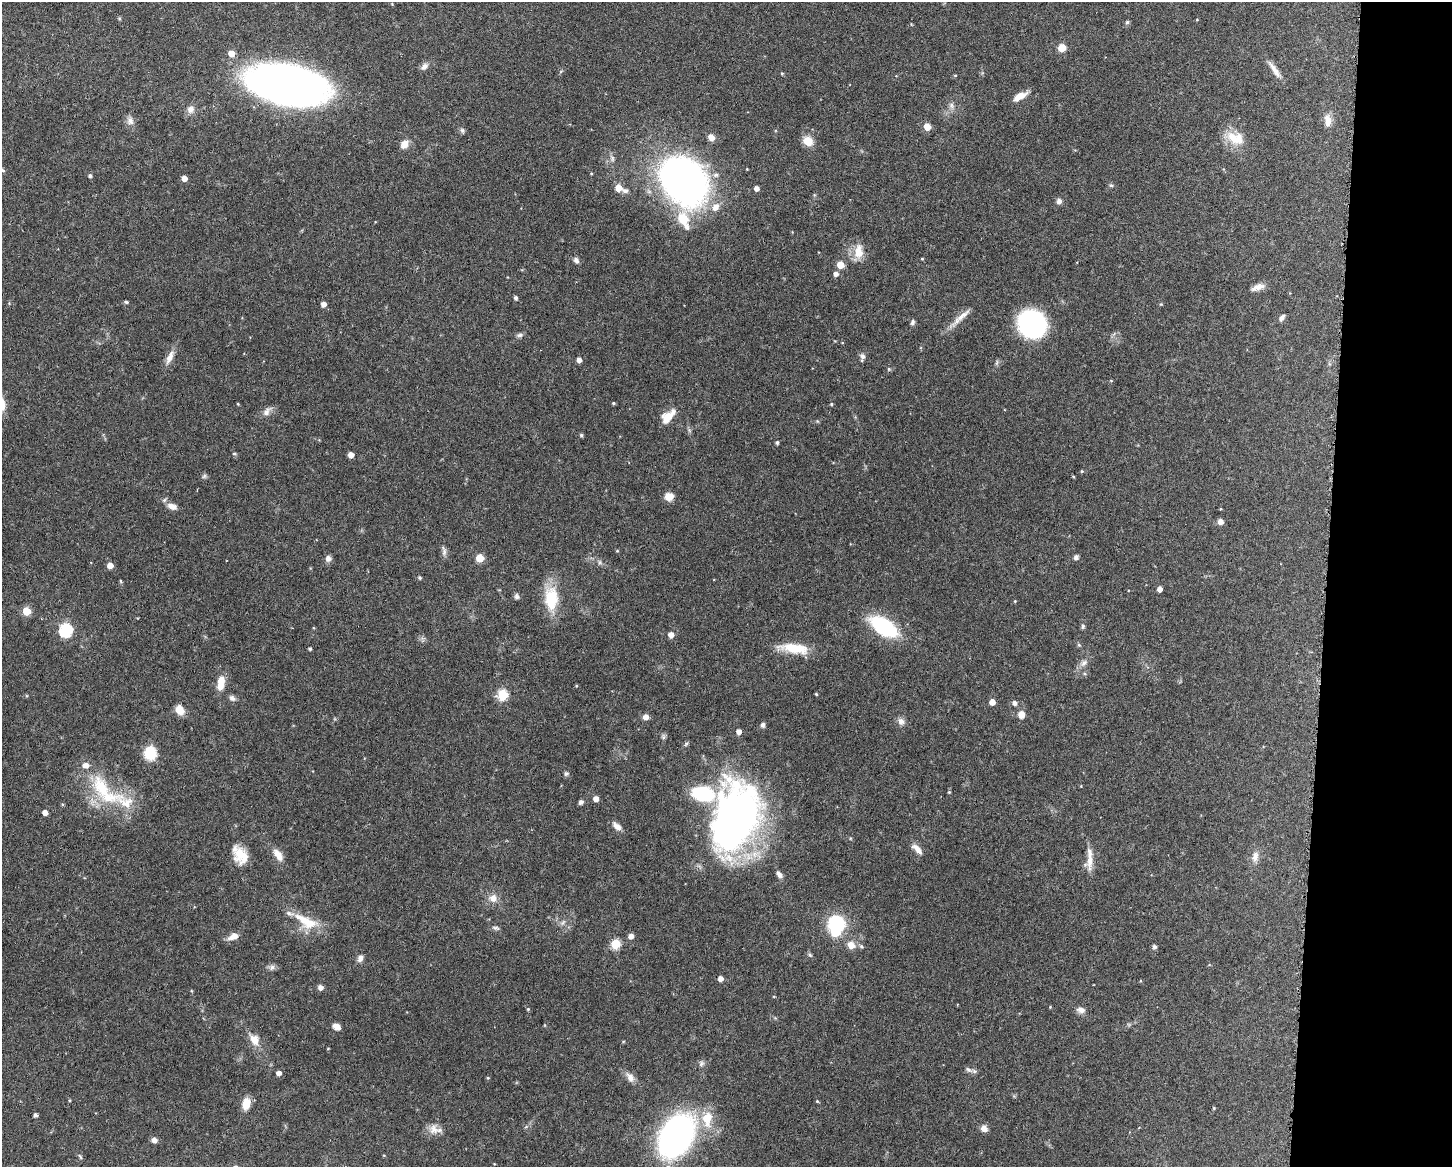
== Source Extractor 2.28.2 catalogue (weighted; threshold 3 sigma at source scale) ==
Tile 9 of 3 x 4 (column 3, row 3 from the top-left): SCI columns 3011-4460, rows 1167-2331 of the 4683 x 4661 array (HDU 1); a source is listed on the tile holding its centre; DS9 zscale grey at full resolution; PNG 1454 x 1169 px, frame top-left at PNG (2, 2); no overlay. Shown black and unused: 9% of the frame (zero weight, under 3 of 6 exposures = <1% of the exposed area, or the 3 px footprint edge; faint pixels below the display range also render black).
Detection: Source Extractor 2.28.2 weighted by HDU 2 'WHT'; one run over the whole footprint, this tile lists its part. Background 0.143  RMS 0.0038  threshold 0.0156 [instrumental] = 3 sigma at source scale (4.09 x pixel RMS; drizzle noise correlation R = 1.36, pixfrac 0.8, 0.05/0.05 arcsec/px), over >= 5 px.
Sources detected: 171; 1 too faint to see at this stretch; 1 inside a brighter object's white glare — not listed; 8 inside a brighter listed object's ellipse — not listed separately; the other 161 listed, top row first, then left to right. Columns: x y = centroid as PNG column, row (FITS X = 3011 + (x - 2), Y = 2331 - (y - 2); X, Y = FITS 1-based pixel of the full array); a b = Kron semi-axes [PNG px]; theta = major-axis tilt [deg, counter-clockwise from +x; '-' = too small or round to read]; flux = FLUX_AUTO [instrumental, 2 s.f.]
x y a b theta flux
392 4 3 3 - 0.25
119 18 6 3 -19 0.4
1197 19 4 3 - 0.27
1127 22 7 5 71 0.64
1062 48 6 6 - 5.1
231 53 5 5 - 3.8
424 66 11 7 42 1.6
1274 70 26 6 -55 3
782 74 4 4 - 0.36
955 75 4 4 - 0.33
288 84 56 26 -11 260
1020 96 18 7 29 3.7
951 106 11 7 -61 1.5
190 109 11 10 - 2.1
1328 120 18 10 -86 3.3
130 121 12 10 -80 1.9
927 127 5 5 - 6.6
462 130 7 5 -47 0.9
711 137 7 6 - 2.6
1235 138 26 16 -22 7.6
808 141 11 9 -32 4.7
404 144 11 8 57 2.8
612 158 9 6 -81 1.1
747 169 3 3 - 0.25
3 170 6 4 -32 0.5
591 174 4 3 - 0.28
90 176 4 4 - 0.77
184 178 4 4 - 2.5
684 180 49 37 -50 170
1111 185 6 5 - 0.64
618 188 8 7 - 3.4
756 188 4 4 - 1.8
1059 201 6 6 - 1.5
859 252 20 11 87 5.2
922 259 3 3 - 0.31
576 260 8 6 -63 1.1
840 265 5 5 - 6.2
836 274 5 5 - 1.4
1258 287 17 7 19 2.7
515 298 4 4 - 0.94
126 302 6 4 -11 0.57
323 304 4 4 - 2.1
1161 304 5 3 - 0.32
960 318 40 6 42 3.9
1282 318 8 5 53 1.3
912 322 7 5 73 0.9
1032 324 21 18 -35 62
520 335 10 6 2 0.97
170 357 21 7 64 3
862 357 11 7 86 1.3
579 360 5 4 - 1.8
889 369 5 4 - 0.48
1111 381 5 3 - 0.32
613 403 4 3 - 0.46
238 404 4 3 - 0.27
831 404 4 4 - 0.4
267 411 15 8 53 2.1
668 416 19 10 44 5.5
689 430 7 4 -72 0.64
581 435 5 4 - 0.56
777 443 4 4 - 0.7
234 454 6 3 -7 0.41
351 455 4 4 - 2.7
1082 471 4 4 - 0.39
204 476 7 5 46 0.73
669 497 9 8 - 3.7
172 506 14 8 -21 2.4
1220 509 3 2 - 0.35
1220 522 5 5 - 2.6
444 551 16 6 -80 1.4
617 551 4 4 - 0.33
1076 557 6 6 - 1.1
328 558 7 6 - 1.8
480 558 5 5 - 8.1
600 562 7 5 -62 0.78
110 565 5 5 - 3.4
420 578 4 4 - 0.56
121 581 4 3 - 0.43
1160 589 4 4 - 2.2
517 596 7 6 - 0.94
551 599 31 15 -89 14
1015 601 4 3 - 0.32
27 611 5 5 - 9.3
884 626 19 10 -33 46
1083 626 6 5 - 0.64
65 630 7 6 - 47
671 635 5 5 - 2.6
1079 645 6 4 -44 0.48
794 648 36 11 -8 10
310 649 3 3 - 0.55
1084 663 12 8 42 1.9
221 683 17 8 82 5.4
816 694 3 3 - 0.34
502 695 6 5 - 25
232 698 10 7 -38 1.2
992 702 4 4 - 3
1014 703 7 6 - 1.1
179 710 10 8 -54 4.1
1021 715 8 7 - 3.2
646 717 6 6 - 1.9
901 721 10 9 - 1.8
763 725 6 5 - 0.94
739 731 5 4 - 2
663 737 7 6 - 0.8
686 744 8 4 54 0.6
150 753 8 6 -84 40
566 774 6 6 - 0.82
101 787 40 22 -65 20
949 792 4 4 - 0.39
703 794 26 17 -10 20
596 799 5 4 - 2.4
581 802 5 5 - 1
45 812 5 4 - 2.4
735 818 61 38 74 210
617 826 14 7 -39 2.2
917 849 17 6 -45 2.5
240 855 24 15 -61 7.5
278 855 16 8 -55 3.7
1255 856 15 9 78 2.6
1090 861 26 11 79 4.4
779 874 10 6 -52 1.4
493 898 11 10 - 3
306 921 37 14 -28 10
836 924 12 10 -10 29
496 928 10 5 -16 0.85
233 936 12 7 25 3
631 936 5 5 - 2.1
615 944 5 5 - 18
851 945 10 8 -36 3.2
861 946 7 5 -29 0.72
1154 947 5 5 - 0.93
810 955 7 5 -46 0.61
360 958 9 7 63 1.6
272 967 9 7 47 1.2
720 979 4 4 - 2.2
320 987 5 5 - 1.8
1050 1007 4 3 - 0.27
528 1009 4 4 - 0.41
1081 1010 10 7 -15 2
336 1026 8 5 -30 2.2
254 1039 13 9 -58 4.5
623 1042 5 3 - 0.31
328 1049 4 2 - 0.26
701 1063 9 7 -87 1.1
968 1070 14 6 -20 1.3
279 1073 4 4 - 1.9
630 1077 14 8 -56 2.5
488 1078 4 3 - 0.35
69 1100 5 3 - 0.33
817 1101 4 4 - 0.36
246 1103 13 8 79 5
1214 1108 4 3 - 0.35
35 1115 4 4 - 0.97
707 1118 20 13 84 8.7
526 1127 6 4 19 0.54
984 1128 8 7 - 1.8
433 1129 16 14 -81 3.5
676 1136 27 18 59 170
154 1140 5 4 - 2.5
384 1155 4 3 - 0.31
80 1156 8 4 -62 0.56
Isophote crosses this tile's border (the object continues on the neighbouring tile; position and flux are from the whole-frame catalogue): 1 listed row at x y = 676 1136